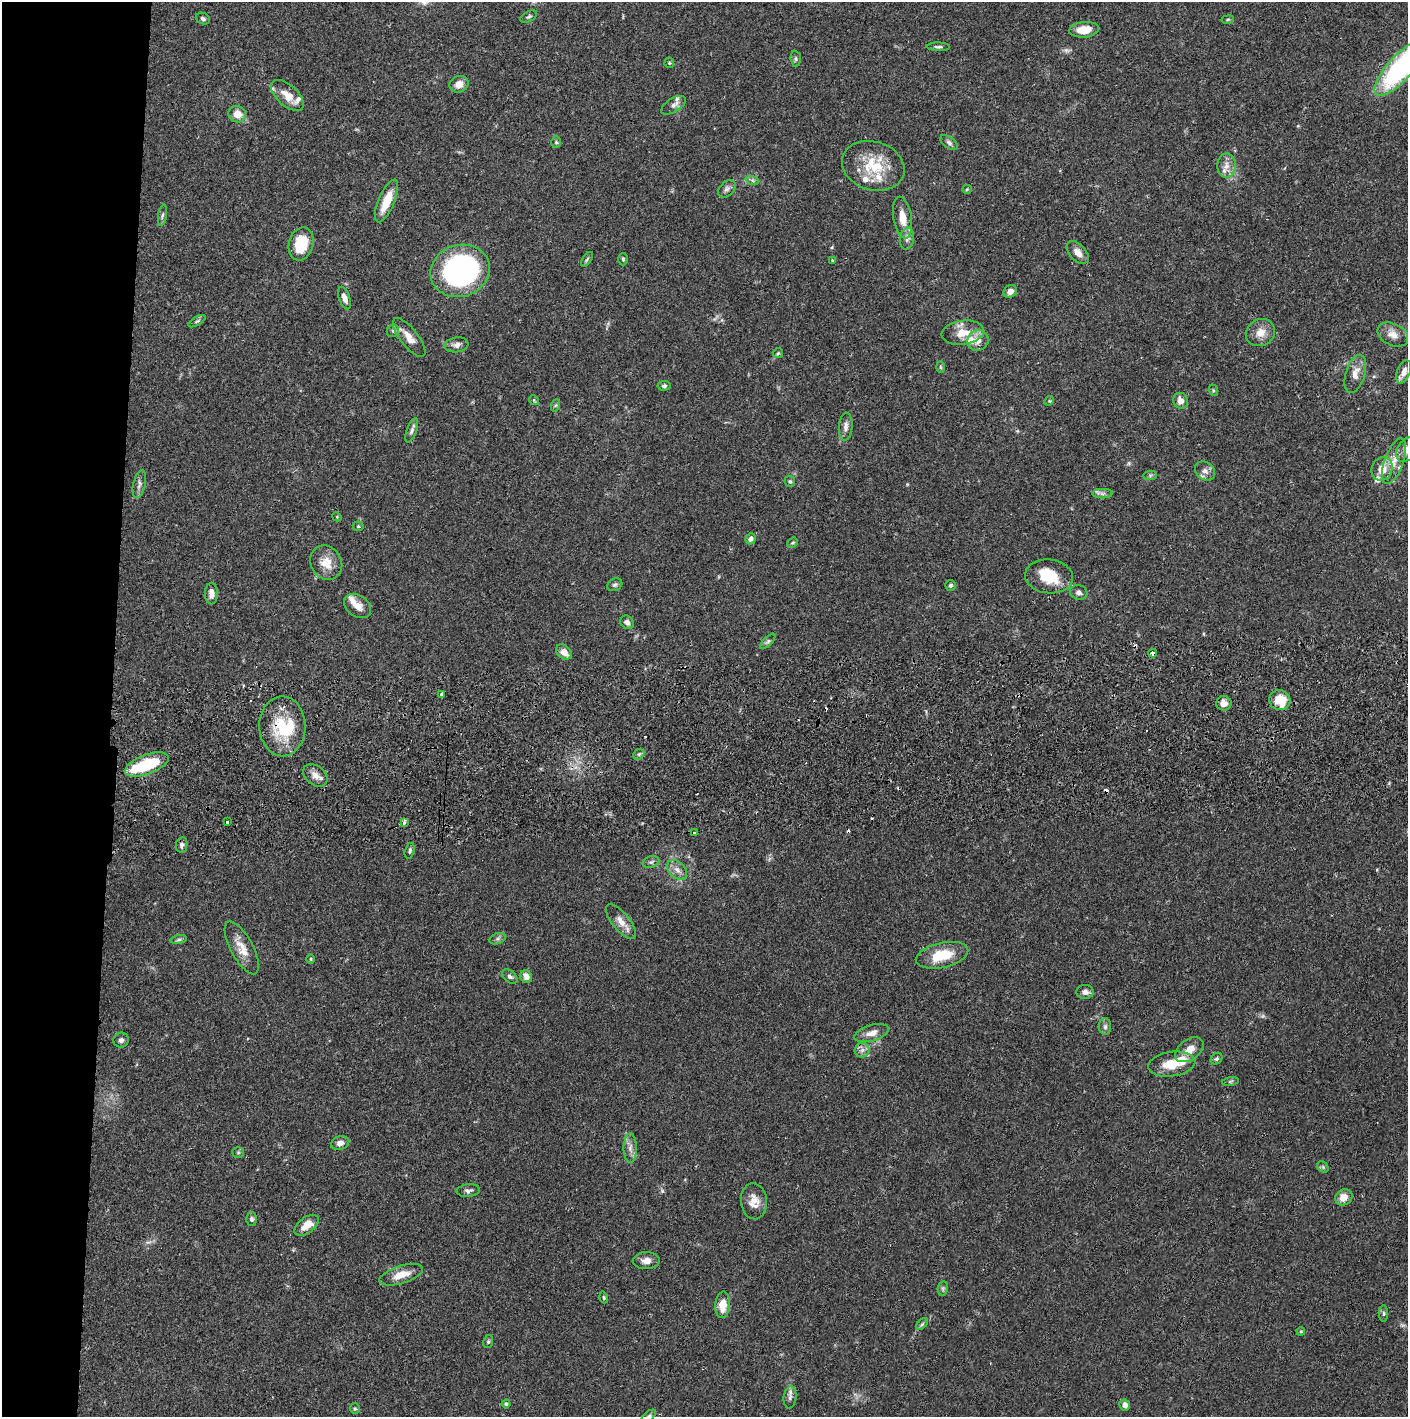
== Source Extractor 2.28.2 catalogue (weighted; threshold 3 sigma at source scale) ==
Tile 4 of 3 x 3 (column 1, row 2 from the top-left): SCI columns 4-1409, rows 1472-2886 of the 4229 x 4358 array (HDU 1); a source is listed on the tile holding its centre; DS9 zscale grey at full resolution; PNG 1410 x 1419 px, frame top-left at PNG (2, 2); each listed source drawn as its Kron ellipse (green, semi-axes under 4 px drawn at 4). Shown black and unused: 8% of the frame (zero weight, under 2 of 3 exposures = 3% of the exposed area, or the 3 px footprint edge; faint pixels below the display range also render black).
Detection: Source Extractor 2.28.2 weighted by HDU 2 'WHT'; one run over the whole footprint, this tile lists its part. Background 0.0682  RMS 0.0048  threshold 0.0218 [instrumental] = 3 sigma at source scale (4.5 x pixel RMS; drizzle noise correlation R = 1.50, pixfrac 1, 0.05/0.05 arcsec/px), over >= 5 px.
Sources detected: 153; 2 too faint to see at this stretch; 2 inside a brighter object's white glare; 9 cosmic-ray / hot-pixel residue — neither listed nor drawn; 12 inside a brighter listed object's ellipse — not listed separately; the other 128 listed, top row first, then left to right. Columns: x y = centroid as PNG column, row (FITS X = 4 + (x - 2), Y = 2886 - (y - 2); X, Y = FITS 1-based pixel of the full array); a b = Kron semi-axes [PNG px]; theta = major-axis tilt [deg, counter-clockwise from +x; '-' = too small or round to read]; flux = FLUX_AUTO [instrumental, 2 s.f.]
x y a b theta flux
529 17 9 5 28 0.94
203 19 7 5 -25 1.1
1228 20 6 3 9 0.52
1084 30 15 7 6 8
938 47 11 4 -1 1.1
796 59 8 5 -85 0.93
669 63 5 5 - 0.59
1400 68 35 12 48 86
459 84 10 8 21 4.1
287 95 20 10 -42 6.2
673 105 14 7 32 2
237 114 9 8 - 5.3
556 142 6 5 - 0.77
949 143 10 5 -38 1.4
1226 165 12 9 87 3.8
873 166 32 24 -17 19
752 180 7 4 -18 0.98
727 189 10 7 44 1.6
967 189 5 4 - 0.54
387 201 23 8 67 11
162 215 11 3 79 1
903 218 21 9 -81 6.6
907 239 11 7 81 2.1
301 244 17 12 75 15
1078 252 13 8 -47 3.4
587 259 8 4 55 0.87
623 259 6 5 - 0.73
832 260 3 2 - 0.74
460 271 30 26 19 120
1010 291 7 6 - 2.9
344 298 12 5 -70 2.8
197 321 9 4 32 0.94
393 331 6 5 - 1.1
963 333 21 12 7 8.9
1260 333 15 13 32 5.2
1393 335 16 11 -26 4.5
409 337 23 9 -52 5.4
978 340 11 10 - 3.9
457 345 12 7 7 2.4
778 353 5 5 - 0.69
940 367 6 4 -88 0.57
1404 372 12 6 70 3.8
1355 374 20 9 73 5
664 386 6 5 - 1.1
1213 390 6 4 -72 0.61
534 400 5 4 - 0.6
1049 401 5 4 - 0.5
1180 401 8 7 - 3.2
556 405 6 4 70 0.61
846 427 14 6 86 2.4
412 430 13 5 70 1.5
1407 449 13 9 55 4.9
1394 461 24 9 71 6.3
1382 469 12 10 68 7.2
1205 471 11 8 -38 2.6
1150 475 7 4 1 0.79
790 481 6 5 - 0.8
139 484 14 6 76 1.9
1102 494 10 5 0 1.4
337 517 5 3 - 0.42
358 526 5 5 - 0.68
751 539 6 5 - 1.8
793 543 6 4 41 0.69
326 563 18 15 -58 7.4
1049 576 24 17 -6 14
615 585 8 6 26 1.1
950 585 5 5 - 1
1079 592 9 7 -16 1.5
211 593 11 6 89 2.7
357 606 15 10 -35 4.4
627 622 7 6 - 1.9
768 641 10 4 45 1
564 652 9 6 -40 4
1152 653 4 3 - 3.7
442 694 4 3 - 4.3
1280 700 11 10 - 11
1224 703 7 7 - 3
282 726 30 23 -88 23
639 754 6 4 43 0.93
147 765 23 9 20 25
315 775 13 9 -39 3.4
227 822 3 3 - 0.95
404 823 4 3 - 2.5
695 832 4 3 - 3.2
182 845 8 5 78 1.3
410 851 8 4 74 1
651 862 8 5 15 1.1
677 870 11 8 -44 2.9
621 921 21 8 -51 4.8
498 939 8 5 19 1.2
179 940 8 4 8 0.96
242 948 29 11 -61 6.9
942 955 27 12 13 15
311 959 5 3 - 0.43
510 976 9 6 -40 1.2
526 977 7 6 - 3.4
1085 992 9 7 3 2.4
1105 1027 8 6 89 1.4
872 1033 18 8 17 4
121 1040 8 7 - 1.7
862 1050 7 7 - 2
1189 1050 16 10 37 5.2
1217 1059 6 5 - 0.93
1172 1064 24 12 8 10
1230 1081 8 4 9 0.77
340 1143 9 6 13 2.6
630 1148 15 6 -89 3
238 1152 5 5 - 0.72
1323 1167 6 5 - 0.75
468 1191 11 6 5 1.7
1344 1197 9 7 39 4.6
754 1201 18 13 -86 5.8
251 1219 6 5 - 1
307 1225 14 8 37 6.2
646 1261 13 8 2 3.2
401 1275 23 8 17 7
943 1288 7 5 80 0.95
604 1297 6 3 -71 0.53
723 1305 13 7 87 6.9
1384 1313 8 4 89 0.85
922 1324 7 4 45 0.78
1301 1331 4 4 - 0.49
488 1342 6 5 - 0.84
790 1397 11 6 84 1.8
506 1404 4 4 - 0.59
1125 1405 5 5 - 2.5
355 1409 5 5 - 0.72
648 1416 9 4 40 0.95
Overlapping masked pixels (flux is a lower limit): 3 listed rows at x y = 1152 653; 442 694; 282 726
Isophote crosses this tile's border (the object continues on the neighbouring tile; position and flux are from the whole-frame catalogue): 3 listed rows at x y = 1400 68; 1407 449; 648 1416